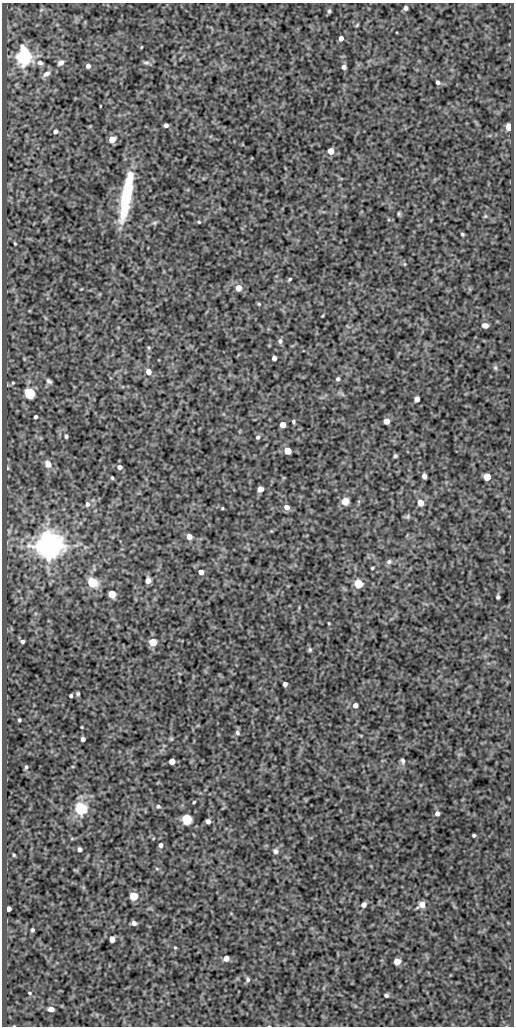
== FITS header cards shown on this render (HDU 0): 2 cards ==
NAXIS1  =                  512
NAXIS2  =                 1024

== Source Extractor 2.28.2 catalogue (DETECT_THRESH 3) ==
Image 512 x 1024 px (HDU 0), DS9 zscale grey, 1 PNG px = 1 image px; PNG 516 x 1028 px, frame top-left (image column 1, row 1024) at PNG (2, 3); no overlay
Background 72.1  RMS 0.48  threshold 1.45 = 3 sigma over >= 5 px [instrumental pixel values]
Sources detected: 114; all 114 listed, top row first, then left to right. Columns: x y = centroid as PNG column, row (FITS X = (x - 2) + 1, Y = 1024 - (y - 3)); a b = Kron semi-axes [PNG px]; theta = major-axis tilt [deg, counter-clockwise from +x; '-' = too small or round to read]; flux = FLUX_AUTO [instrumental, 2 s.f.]
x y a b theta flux
406 8 4 4 - 89
329 11 6 4 90 52
357 25 5 3 - 33
341 38 4 4 - 130
141 47 3 2 - 24
24 57 6 6 - 17000
146 62 11 4 0 66
40 63 8 6 -6 91
61 63 8 6 25 110
88 66 5 5 - 99
344 67 4 4 - 100
46 74 11 7 28 140
438 82 5 4 - 68
100 106 3 2 - 18
166 125 4 4 - 100
509 127 5 4 - 570
55 132 6 5 - 77
112 139 5 5 - 390
331 151 5 5 - 410
126 196 52 9 80 2400
399 214 4 3 - 46
485 216 5 4 - 37
199 222 4 4 - 34
154 223 7 6 - 67
462 234 4 3 - 42
15 243 3 2 - 29
405 264 5 4 - 32
289 279 5 3 - 43
238 288 5 5 - 390
259 304 5 4 - 36
485 325 6 4 -4 170
280 341 6 5 - 87
148 348 6 4 -71 43
274 358 4 4 - 130
495 368 7 5 -69 55
148 372 6 5 - 230
338 379 5 4 - 68
49 381 7 5 -43 87
13 383 5 4 - 45
29 393 5 5 - 4000
417 399 5 4 - 200
35 417 4 3 - 61
293 421 5 4 - 49
386 421 5 5 - 280
283 425 5 5 - 310
66 436 4 3 - 60
258 437 6 5 - 73
287 451 5 5 - 630
395 456 4 3 - 49
48 464 8 7 - 270
119 467 6 5 - 110
8 468 5 3 - 36
424 476 5 4 - 150
487 477 5 5 - 540
112 478 3 3 - 36
260 489 5 5 - 340
345 501 8 7 - 230
420 502 6 5 - 350
87 504 7 6 - 96
287 507 6 5 - 190
222 508 3 2 - 30
408 517 7 6 - 63
9 531 10 3 -79 57
189 537 5 5 - 210
48 546 7 7 - 66000
389 562 8 7 - 88
372 568 3 3 - 35
201 572 5 5 - 190
148 581 5 5 - 220
92 582 6 5 - 2600
358 584 5 5 - 1600
112 594 5 5 - 760
498 597 4 3 - 58
329 623 3 2 - 28
22 641 4 3 - 64
153 642 5 5 - 840
310 650 6 5 - 52
285 684 4 4 - 110
78 693 4 3 - 47
71 696 3 3 - 54
355 705 5 5 - 130
19 720 3 3 - 43
237 733 7 5 -58 66
83 739 4 4 - 110
171 739 5 5 - 40
172 761 5 5 - 330
403 761 8 5 -72 75
26 767 6 4 79 50
194 802 3 2 - 33
158 806 6 5 - 69
81 809 6 5 - 7500
437 813 5 4 - 120
187 819 5 5 - 3600
208 821 5 4 - 140
474 835 3 3 - 45
161 845 5 5 - 84
80 849 4 4 - 110
275 851 6 6 - 110
14 855 3 2 - 33
157 869 6 4 -19 41
133 896 5 5 - 1500
364 905 5 4 - 180
422 905 7 5 36 290
9 909 4 4 - 130
134 923 5 4 - 110
32 930 4 3 - 62
112 939 5 4 - 240
175 947 5 3 - 31
226 958 5 4 - 210
397 961 5 5 - 410
248 979 7 5 -65 80
29 993 4 3 - 30
386 995 4 4 - 68
51 1009 5 4 - 170